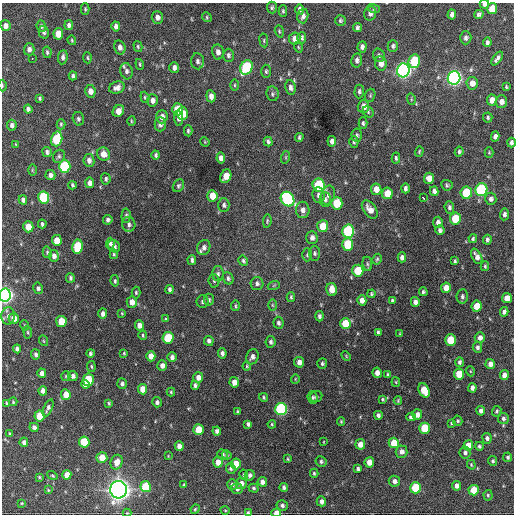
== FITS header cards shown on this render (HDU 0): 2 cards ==
NAXIS1  =                  512 / Axis length
NAXIS2  =                  512 / Axis length

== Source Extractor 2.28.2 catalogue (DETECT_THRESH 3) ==
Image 512 x 512 px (HDU 0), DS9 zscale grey, 1 PNG px = 1 image px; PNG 516 x 516 px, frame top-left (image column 1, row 512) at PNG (2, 3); each listed source drawn as its Kron ellipse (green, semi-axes under 4 px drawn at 4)
Background 1330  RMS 33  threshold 98.5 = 3 sigma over >= 5 px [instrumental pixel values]
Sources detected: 346; all 346 listed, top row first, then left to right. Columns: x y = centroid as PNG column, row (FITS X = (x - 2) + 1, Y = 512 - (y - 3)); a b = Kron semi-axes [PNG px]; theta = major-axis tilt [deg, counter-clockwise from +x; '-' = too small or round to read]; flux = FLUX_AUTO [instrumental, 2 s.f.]
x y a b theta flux
484 4 5 3 - 8.2e+03
272 8 6 5 - 3.6e+03
85 9 6 4 -89 3.1e+03
300 9 5 4 - 6.6e+03
374 9 6 4 -17 3.0e+03
492 9 5 5 - 4.5e+04
283 11 5 4 - 3.1e+03
370 13 7 6 - 7.7e+03
479 14 5 4 - 5.0e+03
452 15 5 4 - 9.9e+03
303 16 7 5 76 7.7e+03
157 17 6 5 - 1.1e+04
207 17 5 4 - 2.6e+03
340 21 5 5 - 4.3e+03
69 25 5 4 - 6.2e+03
5 26 5 5 - 1.2e+04
41 26 6 4 -83 5.0e+03
116 26 5 4 - 8.1e+03
357 28 4 3 - 5.0e+03
279 31 6 4 -72 3.0e+03
44 32 6 5 - 5.3e+03
58 34 6 5 - 3.2e+04
302 38 5 4 - 4.9e+03
466 38 6 5 - 6.4e+03
295 39 6 5 - 1.5e+04
72 40 5 3 - 2.4e+03
264 40 7 3 -82 2.7e+03
487 42 5 4 - 5.7e+03
393 46 6 5 - 5.1e+03
120 47 7 5 -75 1.1e+04
138 47 6 4 -74 3.2e+03
298 47 5 3 - 2.1e+03
362 47 6 4 84 7.9e+03
29 49 6 5 - 9.0e+03
47 52 6 4 -81 3.6e+03
218 52 7 5 -79 1.1e+04
228 55 6 5 - 5.4e+03
379 55 7 5 -64 5.3e+03
63 57 7 4 82 6.8e+03
87 58 6 4 -88 3.2e+03
32 59 2 2 - 2.2e+03
497 59 8 3 54 7.2e+03
357 60 7 5 78 7.7e+03
197 61 8 6 -85 7.3e+03
414 61 7 5 78 1.2e+05
381 63 7 6 - 1.6e+04
140 64 5 4 - 3.0e+03
174 67 5 5 - 9.0e+03
246 67 7 6 - 1.9e+05
403 70 7 6 - 8.2e+05
127 71 8 6 -75 7.3e+03
266 71 7 4 -90 3.9e+03
73 76 4 4 - 4.9e+03
454 78 7 6 - 8.0e+05
472 83 6 5 - 1.6e+04
235 85 6 4 90 3.0e+03
2 86 6 3 90 2.5e+03
290 87 7 5 -82 8.3e+03
506 87 3 3 - 2.6e+03
117 88 8 6 20 1.2e+04
90 91 6 5 - 1.6e+04
359 91 7 5 86 4.8e+03
272 94 7 6 - 5.1e+03
370 95 7 5 70 3.3e+03
211 96 6 4 -83 1.1e+04
145 97 5 4 - 3.1e+03
40 98 4 3 - 3.2e+03
411 99 6 3 -73 2.7e+03
152 100 6 5 - 1.0e+04
492 100 5 5 - 2.1e+04
501 102 6 6 - 1.3e+04
363 106 7 5 88 1.8e+04
28 109 4 4 - 6.2e+03
177 109 6 5 - 5.3e+04
118 111 6 5 - 2.2e+04
368 112 6 5 - 3.4e+03
183 114 6 5 - 3.7e+04
162 117 6 5 - 1.2e+04
488 117 5 4 - 3.7e+03
178 118 7 4 -87 6.1e+03
78 119 7 5 -75 4.9e+03
131 121 5 3 - 2.2e+03
363 123 5 4 - 4.2e+03
61 124 5 4 - 3.3e+03
160 124 7 5 -90 7.5e+03
12 125 5 5 - 7.3e+03
188 131 5 4 - 4.0e+03
357 135 7 5 -86 4.3e+03
495 136 5 4 - 9.4e+03
299 137 4 3 - 3.8e+03
57 139 7 5 74 1.1e+05
332 141 5 4 - 8.8e+03
205 142 5 3 - 2.0e+03
268 142 5 3 - 4.8e+03
354 142 6 4 88 4.2e+03
511 143 5 3 - 4.8e+03
16 144 3 2 - 1.8e+03
419 151 5 4 - 2.5e+03
47 152 5 4 - 5.7e+03
459 152 5 4 - 3.9e+03
489 152 5 4 - 2.5e+03
104 154 7 6 - 1.9e+04
156 155 4 3 - 3.9e+03
59 156 7 5 59 4.4e+03
286 157 6 4 72 3.0e+03
221 158 5 4 - 1.1e+04
396 158 5 3 - 3.9e+03
89 160 6 5 - 8.3e+03
65 166 6 5 - 1.7e+05
32 170 6 3 90 2.3e+03
50 175 5 5 - 7.8e+03
226 176 7 5 65 2.9e+04
429 178 5 5 - 1.8e+04
106 179 6 5 - 4.8e+03
90 183 5 4 - 1.0e+04
72 185 4 3 - 3.7e+03
319 185 6 6 - 1.6e+05
447 185 6 5 - 3.9e+03
178 186 7 5 58 4.2e+03
405 188 5 3 - 6.3e+03
376 189 6 5 - 2.0e+04
481 190 6 6 - 2.4e+05
434 191 5 4 - 7.6e+03
387 193 6 5 - 3.8e+04
466 193 6 5 - 9.8e+04
318 195 8 6 -84 8.5e+03
328 195 9 7 73 8.9e+03
212 196 5 5 - 3.2e+04
44 197 6 5 - 1.4e+05
423 197 3 2 - 4.0e+03
288 199 8 6 -56 2.4e+05
491 199 6 5 - 7.5e+03
23 200 4 4 - 6.4e+03
325 200 7 5 -89 5.7e+03
337 203 6 5 - 6.6e+04
224 205 7 5 -89 5.6e+03
449 207 6 4 -83 6.0e+03
370 209 10 6 -52 1.7e+04
303 210 8 7 - 1.0e+04
504 214 6 4 83 6.7e+03
126 216 7 4 86 4.2e+03
455 219 6 5 - 6.8e+04
108 220 5 4 - 5.3e+03
267 221 7 4 82 3.1e+03
438 222 5 4 - 8.2e+03
42 224 4 3 - 4.4e+03
129 224 7 6 - 6.8e+03
323 226 6 5 - 4.3e+04
28 227 5 5 - 3.1e+04
440 230 5 4 - 6.4e+03
348 231 7 6 - 2.5e+05
312 238 6 5 - 9.3e+03
473 239 4 4 - 3.5e+03
57 240 5 5 - 2.9e+04
487 240 5 4 - 5.3e+03
110 244 6 4 86 5.5e+03
348 244 6 5 - 1.0e+05
114 246 6 5 - 6.3e+03
78 247 7 5 80 1.0e+05
204 247 8 6 64 9.5e+03
47 252 6 4 -77 3.8e+03
314 253 7 5 90 5.0e+03
114 254 5 4 - 3.1e+03
307 255 6 5 - 3.2e+03
54 256 6 5 - 9.0e+03
477 256 8 4 -62 1.1e+04
402 257 5 4 - 7.6e+03
377 259 6 4 61 3.5e+03
192 260 5 4 - 5.4e+03
243 261 5 4 - 4.3e+03
455 261 4 3 - 3.4e+03
367 264 7 5 -82 4.1e+03
485 266 5 4 - 3.4e+03
358 271 6 5 - 7.3e+04
218 274 8 6 -90 6.1e+03
70 278 5 4 - 4.4e+03
228 278 6 5 - 5.6e+03
115 281 6 4 -81 3.7e+03
214 281 6 5 - 4.0e+03
257 283 6 6 - 6.1e+03
274 285 6 4 19 2.7e+03
38 288 5 4 - 5.0e+03
446 288 5 5 - 1.8e+04
169 289 4 3 - 5.2e+03
332 289 6 5 - 2.0e+04
423 292 4 3 - 4.1e+03
136 293 6 4 -89 3.3e+03
371 294 4 4 - 3.3e+03
5 295 6 5 - 8.5e+05
462 296 7 5 86 5.3e+03
291 297 5 3 - 3.0e+03
507 298 5 5 - 2.1e+04
209 300 6 5 - 4.2e+03
362 300 5 4 - 1.1e+04
392 300 4 3 - 3.6e+03
202 301 6 6 - 5.0e+03
132 302 6 5 - 1.8e+04
415 302 5 4 - 9.1e+03
272 305 6 4 -89 2.5e+03
235 306 5 3 - 3.0e+03
477 306 5 5 - 3.5e+04
504 312 4 4 - 7.4e+03
122 313 4 3 - 2.1e+03
103 314 5 4 - 1.0e+04
8 316 9 6 86 9.4e+03
319 316 5 4 - 6.2e+03
14 318 5 5 - 2.1e+04
166 319 4 3 - 2.6e+03
61 321 5 5 - 4.2e+04
278 323 6 5 - 5.6e+03
345 323 5 5 - 4.8e+04
24 325 5 3 - 2.1e+03
139 325 5 4 - 1.3e+04
28 332 6 3 -82 2.6e+03
378 332 4 3 - 4.1e+03
400 334 4 4 - 2.2e+03
143 335 4 3 - 2.8e+03
168 338 6 5 - 8.0e+04
480 338 5 5 - 1.0e+04
450 340 5 5 - 6.0e+04
44 341 5 3 - 2.0e+03
209 341 5 4 - 6.1e+03
271 342 6 5 - 4.7e+03
477 347 5 4 - 5.7e+03
17 349 4 4 - 6.2e+03
90 353 4 3 - 4.4e+03
124 353 3 3 - 2.3e+03
222 353 5 4 - 6.7e+03
36 354 5 4 - 5.7e+03
151 356 5 4 - 1.7e+04
346 356 5 3 - 2.1e+03
172 357 5 4 - 7.1e+03
252 357 8 6 69 9.0e+03
299 362 5 5 - 1.1e+04
459 362 5 4 - 5.3e+03
322 364 5 5 - 4.2e+03
490 364 5 5 - 1.3e+04
91 366 5 3 - 2.4e+03
162 366 5 4 - 1.0e+04
247 366 4 3 - 2.4e+03
470 371 5 3 - 1.9e+03
42 373 5 4 - 9.6e+03
377 373 5 4 - 1.3e+04
459 374 5 5 - 5.1e+04
388 375 3 3 - 3.3e+03
504 375 5 4 - 1.4e+04
66 376 5 4 - 2.5e+03
73 376 5 4 - 7.2e+03
198 377 5 5 - 1.2e+04
295 379 5 3 - 1.7e+03
88 380 6 5 - 8.6e+04
234 382 5 4 - 1.5e+04
396 382 5 4 - 2.3e+03
85 384 4 4 - 2.2e+04
122 384 5 4 - 5.4e+03
195 385 4 4 - 5.8e+03
472 388 5 4 - 8.4e+03
142 389 5 4 - 2.4e+04
424 390 7 5 -64 4.6e+04
43 391 5 4 - 1.3e+04
171 392 4 4 - 2.8e+03
66 395 5 5 - 2.7e+04
264 397 4 4 - 3.1e+03
313 397 6 5 - 4.3e+03
316 397 6 5 - 5.1e+03
383 399 4 3 - 2.7e+03
398 401 4 3 - 2.3e+03
13 402 4 3 - 2.5e+03
157 402 5 4 - 5.9e+03
7 403 3 3 - 2.6e+03
109 403 4 3 - 3.0e+03
48 408 9 4 67 7.1e+03
281 409 6 6 - 3.4e+05
481 411 4 4 - 7.2e+03
497 411 5 4 - 3.6e+03
238 412 4 3 - 3.6e+03
378 415 4 4 - 5.5e+03
417 415 5 5 - 1.1e+04
39 416 5 5 - 4.6e+04
411 417 4 4 - 4.6e+03
503 419 5 5 - 5.6e+03
458 421 5 4 - 2.8e+03
341 422 4 4 - 2.5e+03
451 423 4 3 - 2.5e+03
248 424 4 4 - 5.9e+03
272 424 4 3 - 2.5e+03
34 427 5 4 - 6.6e+03
424 428 5 5 - 7.0e+04
198 430 5 5 - 5.1e+04
217 431 4 4 - 7.1e+03
9 434 4 3 - 2.5e+03
487 438 5 4 - 7.0e+03
24 442 5 4 - 7.6e+03
84 442 5 5 - 8.3e+04
324 442 4 2 - 1.6e+03
394 443 5 5 - 4.5e+04
360 444 5 5 - 1.8e+04
468 445 5 5 - 2.7e+04
179 446 5 4 - 1.2e+04
479 446 4 4 - 4.0e+03
402 452 6 6 - 1.1e+04
465 453 6 5 - 6.1e+03
222 454 5 5 - 4.5e+03
227 455 5 4 - 3.3e+03
168 456 4 3 - 1.7e+03
102 457 5 5 - 2.8e+04
508 457 4 4 - 4.2e+03
288 459 4 4 - 2.2e+03
321 461 5 5 - 4.2e+03
493 461 5 4 - 3.8e+03
117 462 7 6 - 1.9e+04
218 462 5 5 - 2.1e+04
369 462 5 4 - 2.1e+04
236 464 5 5 - 4.0e+04
471 465 5 3 - 2.4e+03
231 468 5 5 - 4.9e+03
358 469 4 3 - 4.9e+03
314 473 4 3 - 3.1e+03
67 475 5 4 - 2.1e+04
244 475 5 4 - 3.0e+03
250 475 5 5 - 6.6e+03
52 476 5 4 - 2.6e+03
39 477 3 3 - 2.4e+03
394 481 5 5 - 8.6e+03
262 482 5 4 - 9.5e+03
241 483 5 5 - 1.2e+04
184 485 4 3 - 2.8e+03
232 485 5 5 - 5.3e+03
457 486 5 4 - 1.1e+04
146 487 5 5 - 8.6e+04
284 487 4 4 - 5.9e+03
253 488 5 4 - 3.7e+03
415 488 5 5 - 9.5e+04
237 489 5 5 - 6.7e+03
48 490 4 3 - 2.2e+03
118 490 8 8 - 1.9e+06
474 490 5 5 - 4.8e+04
488 495 5 4 - 3.3e+03
321 501 5 5 - 8.7e+03
22 503 4 3 - 2.2e+03
282 505 5 5 - 5.9e+03
195 509 5 4 - 2.5e+03
225 510 5 3 - 1.8e+03
127 513 4 4 - 2.2e+03
248 513 4 3 - 5.1e+03
276 513 5 4 - 1.9e+04
At the frame edge (FLAGS 8, measured only in part): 7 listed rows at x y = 484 4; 2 86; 511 143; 5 295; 127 513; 248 513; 276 513